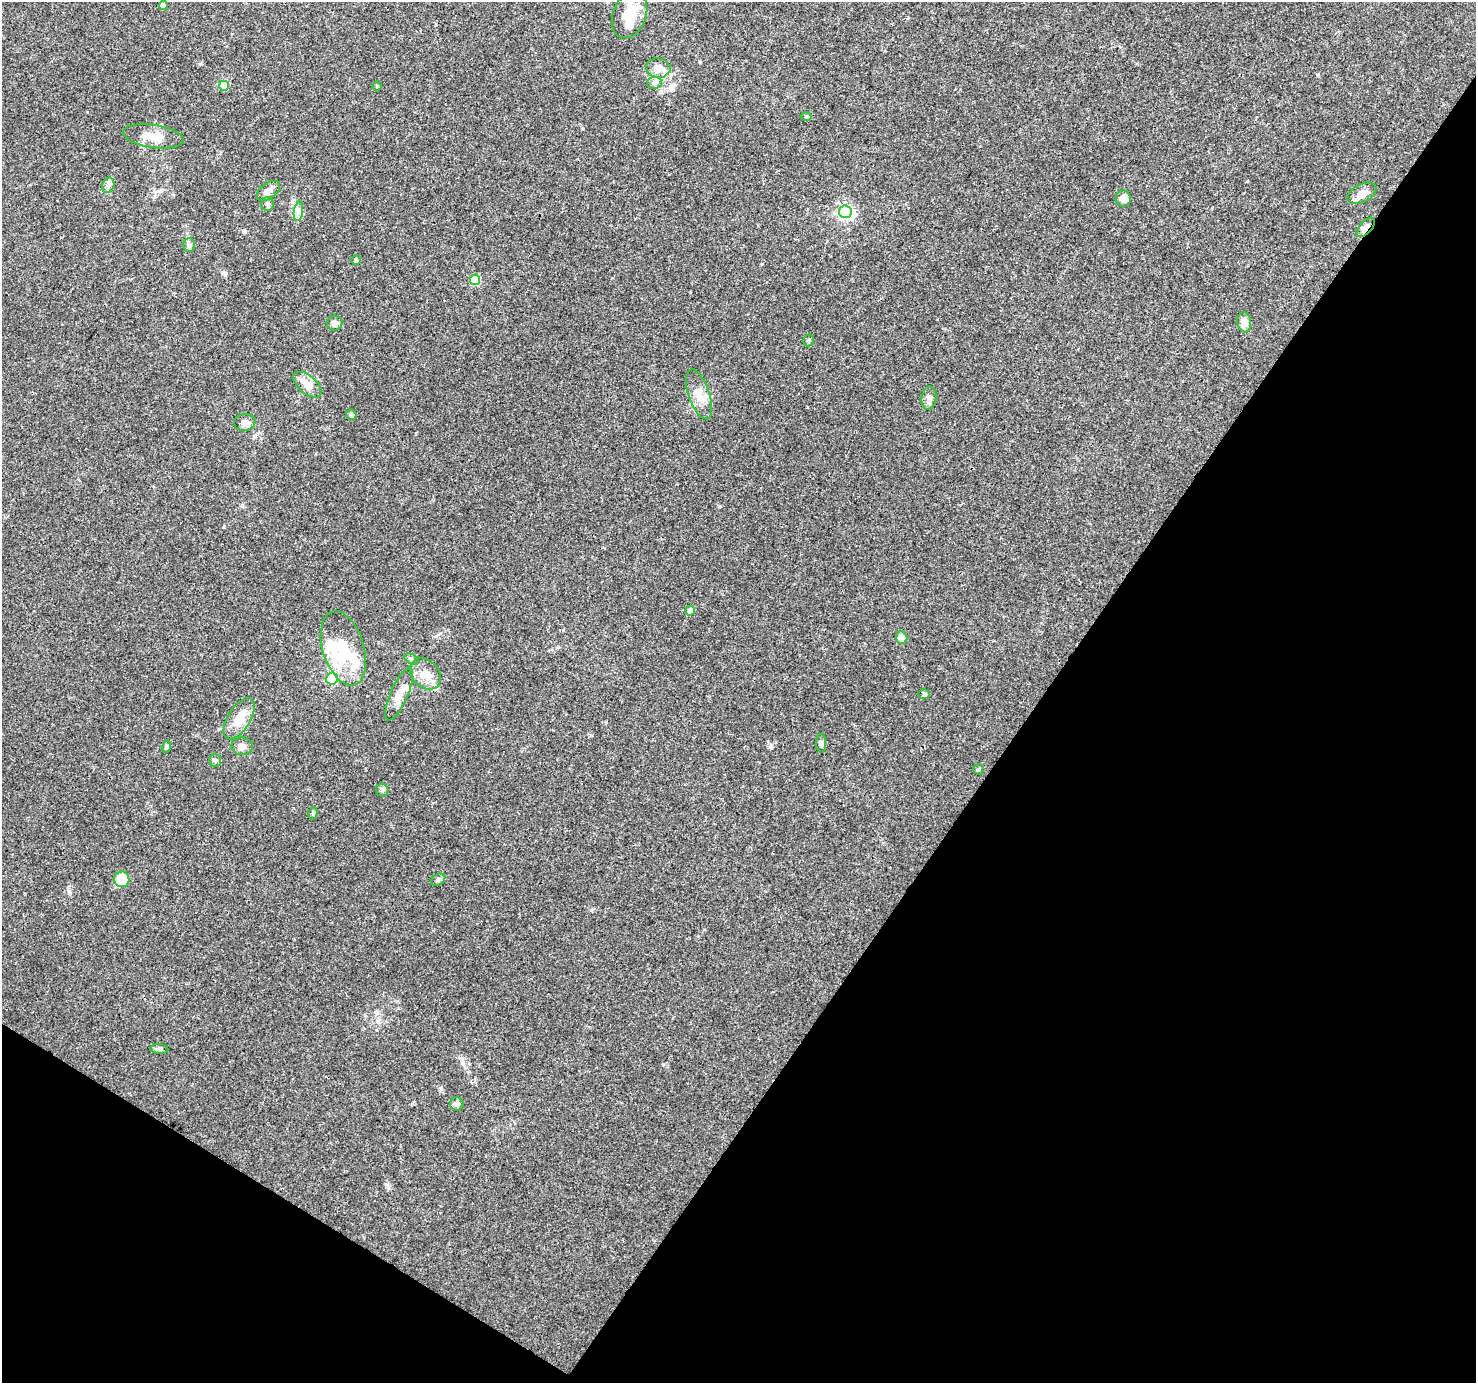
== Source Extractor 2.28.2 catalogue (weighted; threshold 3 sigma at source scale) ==
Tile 15 of 4 x 4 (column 3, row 4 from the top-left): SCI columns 2950-4423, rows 189-1569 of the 5905 x 5969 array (HDU 1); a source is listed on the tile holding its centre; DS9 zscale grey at full resolution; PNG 1478 x 1385 px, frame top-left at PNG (2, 2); each listed source drawn as its Kron ellipse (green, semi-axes under 4 px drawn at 4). Shown black and unused: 34% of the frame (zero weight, under 3 of 4 exposures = <1% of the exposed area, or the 3 px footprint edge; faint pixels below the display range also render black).
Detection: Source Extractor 2.28.2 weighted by HDU 2 'WHT'; one run over the whole footprint, this tile lists its part. Background 0.0311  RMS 0.0027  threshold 0.0121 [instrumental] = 3 sigma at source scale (4.5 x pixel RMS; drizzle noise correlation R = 1.50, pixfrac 1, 0.0396/0.0396 arcsec/px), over >= 5 px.
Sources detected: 55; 4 inside a brighter object's white glare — neither listed nor drawn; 4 inside a brighter listed object's ellipse — not listed separately; the other 47 listed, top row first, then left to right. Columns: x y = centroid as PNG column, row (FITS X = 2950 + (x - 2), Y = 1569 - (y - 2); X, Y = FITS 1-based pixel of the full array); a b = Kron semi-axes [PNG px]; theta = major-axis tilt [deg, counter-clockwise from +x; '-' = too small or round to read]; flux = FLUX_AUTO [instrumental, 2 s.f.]
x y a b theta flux
163 5 4 4 - 1.8
629 15 24 16 69 7.5
658 68 12 9 -9 2.7
654 83 7 6 - 0.71
224 86 5 5 - 4.2
377 86 4 4 - 0.31
806 117 5 3 - 0.29
153 136 31 11 -8 4.7
108 185 8 6 69 0.79
268 191 13 7 36 1.6
1362 193 15 9 28 2.5
1123 199 8 7 - 1.9
267 204 7 6 - 0.78
298 211 9 4 81 0.92
845 212 6 6 - 59
1366 227 12 6 48 1.5
189 245 7 6 - 0.67
356 260 4 4 - 0.69
475 280 5 5 - 11
1244 322 10 7 -82 2.4
335 323 8 7 - 1.1
808 340 6 5 - 0.41
307 385 17 9 -40 3.4
699 394 26 10 -71 3.5
929 398 12 7 84 1.3
351 415 5 5 - 0.66
245 422 11 8 7 1.6
690 610 5 4 - 1.7
902 638 6 5 - 2.4
343 648 38 20 -73 11
411 659 8 5 -28 0.54
426 674 17 13 -45 3.3
332 679 6 6 - 22
399 694 29 8 67 3.5
924 694 6 5 - 0.39
239 719 23 11 59 4.6
821 743 9 5 90 0.72
242 746 11 9 -3 1.4
166 747 6 4 71 0.39
215 761 6 5 - 0.54
978 769 5 5 - 0.4
382 790 6 6 - 0.62
313 813 6 4 79 0.37
122 879 8 7 - 5.2
438 880 7 5 30 0.7
159 1049 9 5 -6 0.66
457 1104 7 6 - 0.91
Overlapping masked pixels (flux is a lower limit): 1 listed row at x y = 1366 227
Unlisted compact peaks at least as high as the median listed source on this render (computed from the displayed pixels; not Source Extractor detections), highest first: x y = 226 273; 719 506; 388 1187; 769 747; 441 1089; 245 232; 591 910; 69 892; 762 264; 463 1062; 1247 181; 582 128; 223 527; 606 722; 558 647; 700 62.